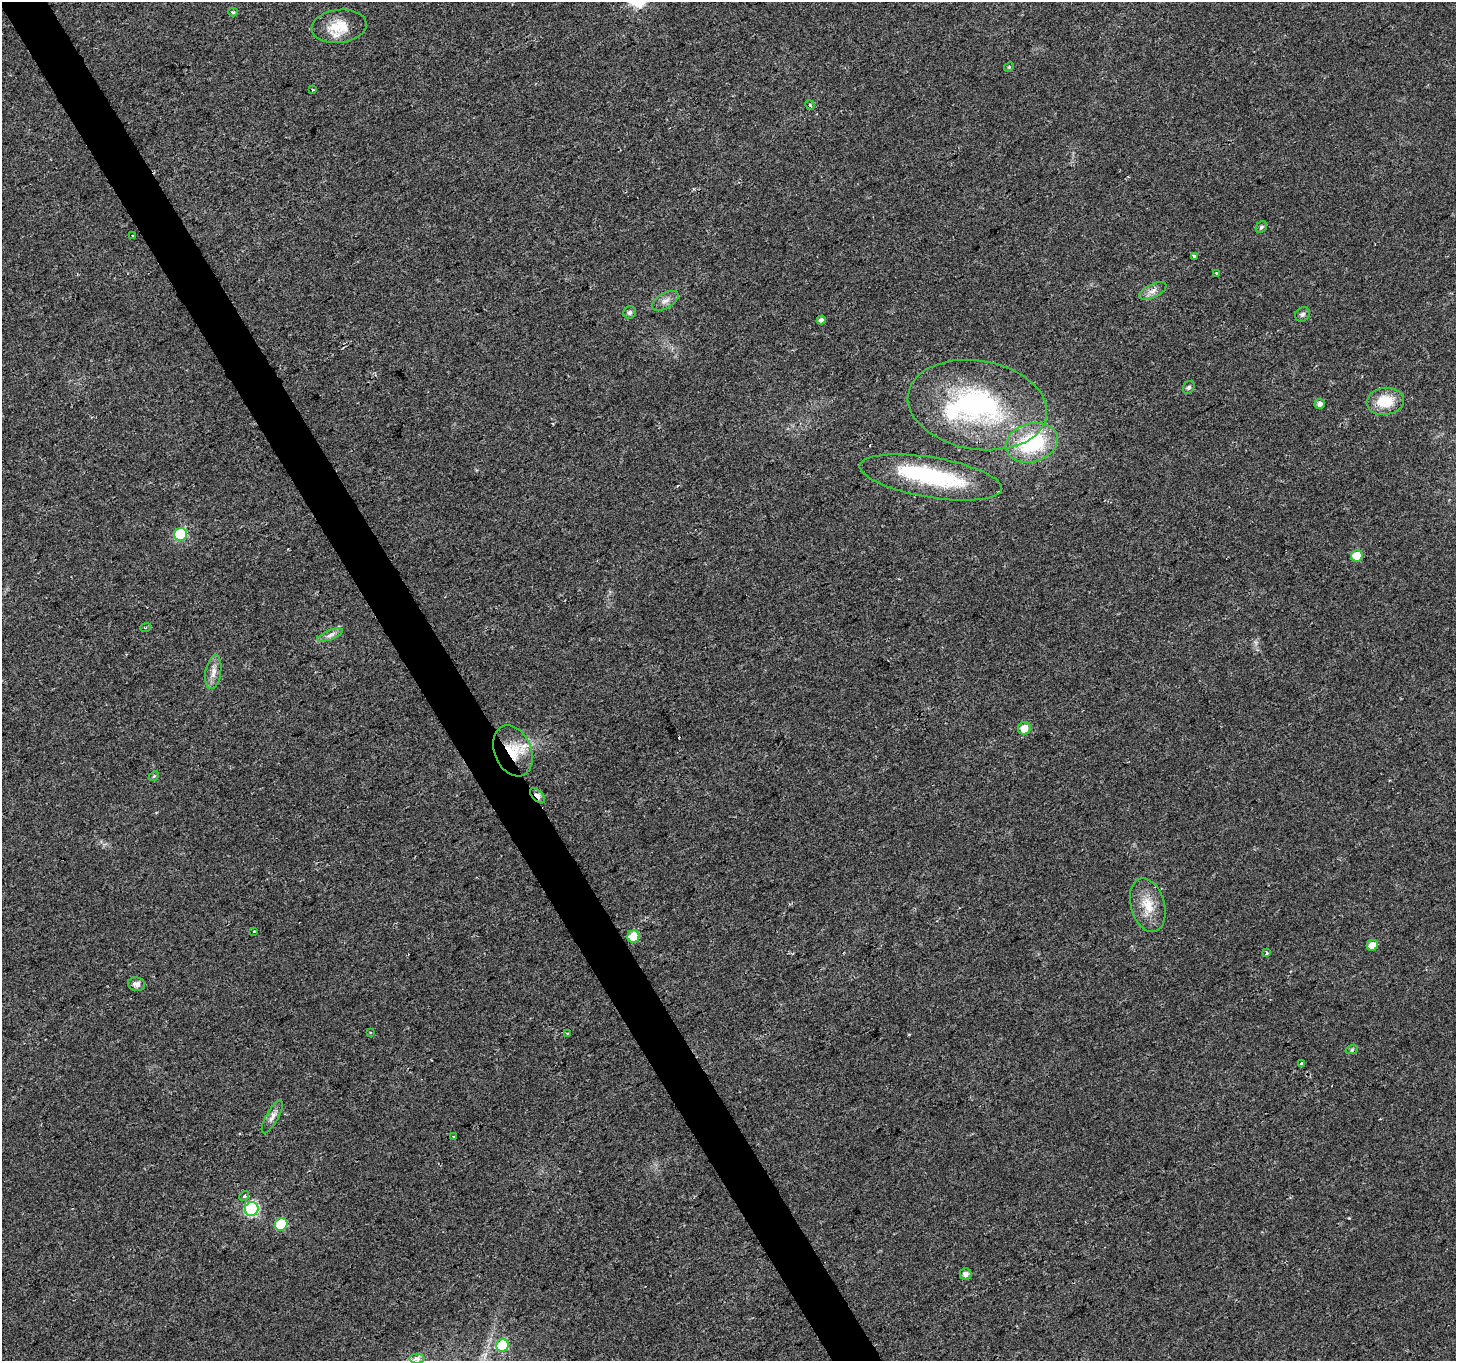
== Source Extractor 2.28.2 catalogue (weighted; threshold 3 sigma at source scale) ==
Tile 11 of 4 x 4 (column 3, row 3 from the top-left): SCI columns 2907-4360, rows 1466-2824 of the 5816 x 5708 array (HDU 1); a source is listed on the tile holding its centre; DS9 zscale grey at full resolution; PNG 1458 x 1363 px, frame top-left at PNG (2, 2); each listed source drawn as its Kron ellipse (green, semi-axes under 4 px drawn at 4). Shown black and unused: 3% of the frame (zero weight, under 2 of 3 exposures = <1% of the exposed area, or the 3 px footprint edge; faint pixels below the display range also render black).
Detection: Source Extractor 2.28.2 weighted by HDU 2 'WHT'; one run over the whole footprint, this tile lists its part. Background 0.0277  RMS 0.0057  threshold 0.0258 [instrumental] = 3 sigma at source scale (4.5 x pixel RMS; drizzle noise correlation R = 1.50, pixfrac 1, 0.0396/0.0396 arcsec/px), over >= 5 px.
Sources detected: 51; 1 inside a brighter object's white glare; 1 cosmic-ray / hot-pixel residue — neither listed nor drawn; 2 inside a brighter listed object's ellipse — not listed separately; the other 47 listed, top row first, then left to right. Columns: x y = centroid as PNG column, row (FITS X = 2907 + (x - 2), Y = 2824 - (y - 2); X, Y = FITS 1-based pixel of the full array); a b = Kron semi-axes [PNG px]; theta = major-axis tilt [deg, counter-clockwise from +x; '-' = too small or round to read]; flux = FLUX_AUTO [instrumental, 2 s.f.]
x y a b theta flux
233 12 5 4 - 0.98
339 26 27 16 6 14
1009 67 5 4 - 0.63
313 90 4 2 - 0.47
810 105 5 3 - 1.1
1261 227 6 5 - 1.2
133 235 3 2 - 1.1
1194 256 3 3 - 1
1217 273 3 3 - 2.2
1153 291 15 6 26 3.6
665 301 15 7 30 3.3
630 312 6 6 - 1.7
1302 314 8 6 42 1.6
821 320 4 4 - 1.7
1189 387 7 5 55 1.5
1385 401 19 13 7 15
1320 404 5 5 - 2
977 405 70 44 -10 110
1032 443 26 19 16 47
931 477 72 20 -10 59
180 534 6 6 - 47
1357 556 6 5 - 15
146 627 6 2 19 0.63
330 635 13 5 21 2.6
213 672 17 7 80 4.4
1024 728 6 6 - 6.9
513 751 26 18 -67 18
154 776 5 4 - 0.72
537 796 9 5 -48 3.5
1148 905 27 17 -74 13
254 931 3 3 - 1.7
633 937 6 6 - 14
1372 945 6 5 - 7
1267 953 3 3 - 1.4
137 984 8 6 -9 2.9
371 1033 3 3 - 0.6
567 1033 4 2 - 0.46
1352 1049 6 4 20 0.92
1301 1064 4 4 - 12
272 1117 18 6 61 3.2
453 1136 3 2 - 0.47
244 1196 5 4 - 0.96
252 1209 7 6 - 91
281 1224 6 6 - 31
966 1274 6 5 - 2.6
503 1345 6 6 - 30
417 1359 7 5 0 1.8
Overlapping masked pixels (flux is a lower limit): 2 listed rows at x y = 513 751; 537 796